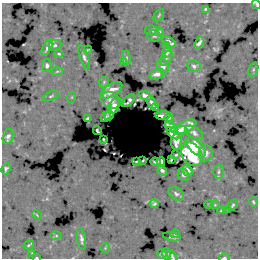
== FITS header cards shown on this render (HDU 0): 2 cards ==
NAXIS1  =                  256 /
NAXIS2  =                  256 /

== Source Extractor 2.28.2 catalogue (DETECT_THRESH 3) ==
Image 256 x 256 px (HDU 0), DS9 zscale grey, 1 PNG px = 1 image px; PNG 260 x 260 px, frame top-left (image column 1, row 256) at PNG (2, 3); each listed source drawn as its Kron ellipse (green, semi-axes under 4 px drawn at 4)
Background -0.401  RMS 5.3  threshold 16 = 3 sigma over >= 5 px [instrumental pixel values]
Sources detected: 83; all 83 listed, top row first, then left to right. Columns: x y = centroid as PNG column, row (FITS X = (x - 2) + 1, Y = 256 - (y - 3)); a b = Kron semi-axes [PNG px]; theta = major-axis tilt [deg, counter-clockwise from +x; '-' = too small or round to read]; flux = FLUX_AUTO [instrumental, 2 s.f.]
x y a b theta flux
256 4 4 3 - 740
205 9 3 2 - 390
159 15 7 3 55 420
152 30 7 5 -8 630
159 32 4 4 - 370
154 36 7 5 -15 720
169 42 8 4 -35 1400
199 43 6 3 52 1300
55 45 6 5 - 960
166 46 4 3 - 1100
47 48 9 4 62 1300
88 50 4 2 - 360
167 52 6 4 59 1600
59 54 4 3 - 440
84 57 12 4 -71 1200
126 58 7 4 -83 590
166 58 8 5 54 820
123 62 4 2 - 400
47 66 6 5 - 1100
163 66 7 6 - 1700
194 66 7 6 - 1200
253 69 7 4 70 560
57 71 6 4 3 510
157 74 8 5 20 1900
104 82 6 4 48 490
112 90 12 6 33 3800
51 96 8 4 22 510
146 96 7 4 -23 2000
72 97 5 3 - 350
111 100 11 7 -26 2000
129 101 8 3 44 560
152 102 7 3 -60 1100
114 106 7 5 71 3200
156 107 4 3 - 540
109 116 5 3 - 330
163 116 7 3 3 1200
106 117 6 2 49 480
169 117 4 3 - 900
88 119 4 3 - 820
171 127 7 4 -30 3300
186 127 11 6 27 4900
179 130 8 4 -1 4200
97 131 4 2 - 480
173 133 8 4 -39 4600
194 133 10 6 -33 1800
8 136 7 5 73 1700
103 139 3 2 - 310
177 142 8 5 86 2400
196 147 12 6 -42 11000
206 153 8 7 - 1900
192 154 12 9 -57 45000
176 155 3 3 - 400
171 159 3 2 - 310
143 160 3 2 - 240
136 161 3 2 - 290
155 162 5 3 - 800
161 162 5 3 - 950
6 169 6 4 65 780
162 171 5 3 - 1400
187 171 6 4 -59 1400
218 172 7 5 87 700
183 175 6 5 - 910
176 194 8 6 -33 1100
253 202 5 3 - 540
154 203 4 4 - 670
209 204 4 3 - 320
215 205 4 4 - 350
233 205 6 4 55 660
228 210 3 2 - 350
221 211 4 3 - 320
37 215 5 3 - 320
175 234 5 4 - 540
56 236 5 4 - 450
172 237 9 4 -12 550
81 239 11 4 -80 1400
29 245 5 2 - 600
105 248 4 4 - 370
32 253 3 3 - 230
162 254 5 4 - 790
166 254 6 4 -70 890
172 256 6 4 -55 720
36 258 3 2 - 330
224 258 5 2 - 600
At the frame edge (FLAGS 8, measured only in part): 4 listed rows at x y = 256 4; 172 256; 36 258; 224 258